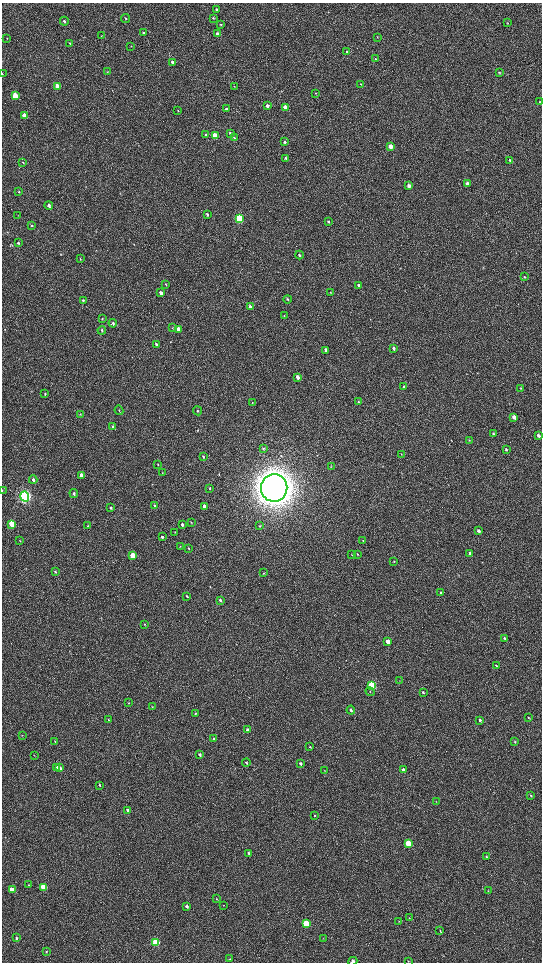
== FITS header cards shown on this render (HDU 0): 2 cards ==
NAXIS1  =                 1080 / length of data axis 1
NAXIS2  =                 1920 / length of data axis 2

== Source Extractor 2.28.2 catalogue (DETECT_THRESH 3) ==
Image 1080 x 1920 px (HDU 0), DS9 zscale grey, zoomed out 1/2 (1 PNG px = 2 x 2 image px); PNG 544 x 964 px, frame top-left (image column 1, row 1919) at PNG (2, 3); each listed source drawn as its Kron ellipse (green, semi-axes under 4 px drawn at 4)
Background 532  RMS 39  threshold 117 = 3 sigma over >= 5 px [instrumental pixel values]
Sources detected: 181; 5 cannot appear on this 1/2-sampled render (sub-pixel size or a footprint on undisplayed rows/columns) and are neither listed nor drawn; the other 176 listed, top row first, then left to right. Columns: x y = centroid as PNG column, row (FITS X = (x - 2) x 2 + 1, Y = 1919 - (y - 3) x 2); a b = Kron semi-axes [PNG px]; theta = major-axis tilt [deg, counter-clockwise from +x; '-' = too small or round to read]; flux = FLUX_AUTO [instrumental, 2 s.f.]
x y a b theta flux
216 9 3 3 - 8.2e+03
125 18 4 3 - 7.3e+03
213 18 3 3 - 7.1e+03
64 21 4 3 - 8.3e+03
507 23 3 3 - 5.2e+03
221 24 3 2 - 5.9e+03
143 33 4 3 - 1.1e+04
217 34 4 3 - 2.1e+04
101 36 2 2 - 2.2e+03
377 37 3 2 - 3.5e+03
7 38 3 2 - 3.6e+03
70 43 3 3 - 7.7e+03
131 46 3 3 - 4.2e+03
347 52 4 3 - 1.0e+04
375 59 3 3 - 5.9e+03
173 62 3 3 - 3.2e+04
107 72 3 3 - 5.3e+03
499 72 3 3 - 6.4e+03
2 74 3 2 - 3.1e+03
361 84 3 2 - 6.7e+03
57 86 3 3 - 1.1e+05
234 86 3 2 - 3.4e+03
316 93 3 2 - 2.8e+03
15 96 4 3 - 1.5e+05
539 102 3 2 - 4.4e+03
267 106 3 3 - 2.6e+04
285 107 3 3 - 1.2e+05
226 109 3 3 - 9.2e+03
178 111 3 2 - 3.5e+03
24 116 4 3 - 1.6e+05
230 133 4 3 - 1.4e+04
206 135 4 3 - 1.1e+04
215 136 4 3 - 2.4e+05
234 137 4 3 - 7.1e+03
284 142 4 3 - 1.2e+04
390 146 3 3 - 9.5e+04
285 158 4 3 - 9.6e+03
510 160 4 3 - 1.1e+04
23 162 3 2 - 4.0e+03
467 184 3 3 - 5.4e+04
409 186 3 3 - 3.1e+04
19 192 3 3 - 6.0e+03
49 205 4 3 - 1.8e+04
207 214 4 3 - 9.0e+03
18 216 3 2 - 3.2e+03
239 218 4 3 - 8.0e+05
328 222 3 3 - 8.6e+03
32 225 3 3 - 5.6e+03
18 243 4 3 - 9.9e+03
299 255 4 3 - 1.0e+04
80 259 4 2 - 5.2e+03
524 277 3 2 - 5.6e+03
166 284 4 2 - 4.1e+03
359 285 4 3 - 2.5e+04
331 292 4 2 - 4.5e+03
161 293 4 3 - 3.7e+04
287 299 4 3 - 6.7e+03
83 300 3 2 - 8.7e+03
250 307 4 3 - 2.6e+04
284 316 3 2 - 3.9e+03
102 319 3 2 - 4.5e+03
113 323 4 3 - 1.2e+04
173 328 3 3 - 4.9e+03
179 329 4 3 - 1.0e+05
102 330 4 3 - 1.1e+04
156 344 3 2 - 1.1e+04
394 348 4 3 - 1.9e+04
326 350 3 2 - 3.0e+04
298 377 3 2 - 4.5e+04
404 386 4 3 - 1.2e+04
521 388 2 2 - 3.7e+03
45 394 3 2 - 5.7e+03
358 402 4 2 - 5.6e+03
252 403 3 2 - 4.4e+03
119 410 5 3 - 7.5e+03
197 411 4 3 - 9.5e+03
80 414 3 3 - 4.1e+03
514 417 4 3 - 3.7e+04
113 426 4 3 - 6.8e+03
493 434 3 3 - 1.1e+04
538 435 3 3 - 2.3e+04
469 440 4 3 - 5.6e+03
263 449 4 3 - 9.6e+03
506 450 4 3 - 8.7e+03
401 454 3 2 - 3.9e+03
203 457 3 2 - 8.0e+03
158 464 3 2 - 3.7e+03
331 467 3 2 - 3.8e+03
162 473 2 2 - 3.7e+03
81 476 4 3 - 7.3e+04
33 480 4 3 - 1.5e+04
210 488 3 2 - 4.5e+03
274 488 14 13 - 1.9e+07
2 490 3 2 - 2.8e+03
74 493 4 3 - 1.3e+04
25 496 5 4 - 2.6e+06
155 505 4 3 - 1.0e+04
204 506 4 3 - 6.0e+04
111 508 4 3 - 1.2e+04
191 522 3 2 - 3.8e+03
12 524 4 3 - 4.0e+05
182 524 4 3 - 1.6e+04
88 526 3 2 - 5.4e+03
260 526 4 3 - 7.6e+03
478 531 3 3 - 2.1e+04
175 532 3 2 - 3.2e+03
162 537 3 2 - 1.2e+04
20 541 4 3 - 5.4e+03
363 541 3 2 - 4.1e+03
180 546 3 2 - 3.5e+03
188 548 3 2 - 4.6e+03
470 553 3 3 - 2.8e+04
352 554 3 2 - 3.6e+03
357 554 3 2 - 4.1e+03
132 555 4 3 - 1.8e+05
394 561 3 2 - 4.4e+03
55 572 4 3 - 7.4e+03
264 573 3 3 - 5.3e+03
441 593 4 3 - 9.6e+03
187 596 3 2 - 7.4e+03
220 600 3 3 - 1.3e+04
144 624 4 3 - 4.5e+03
504 638 4 3 - 9.0e+03
388 641 3 3 - 6.6e+04
496 666 4 3 - 7.8e+03
399 681 3 2 - 2.9e+03
372 685 4 3 - 9.1e+05
370 692 5 3 - 9.1e+03
423 692 3 3 - 1.0e+04
128 703 3 3 - 4.8e+03
152 707 3 2 - 4.6e+03
351 710 4 3 - 1.4e+04
195 714 4 3 - 6.1e+03
528 717 4 2 - 6.1e+03
108 720 4 2 - 5.4e+03
480 720 4 3 - 2.1e+04
247 730 4 3 - 2.2e+04
22 735 3 2 - 3.6e+03
214 739 4 3 - 1.0e+04
55 741 3 2 - 5.3e+03
515 742 4 3 - 6.3e+03
310 747 3 3 - 7.0e+03
34 755 3 2 - 3.4e+03
200 755 3 3 - 1.8e+04
246 762 4 3 - 6.8e+03
300 763 3 3 - 1.6e+04
57 768 4 3 - 4.4e+04
60 768 3 3 - 1.4e+04
324 770 3 2 - 3.7e+03
404 770 3 3 - 6.3e+04
100 785 3 3 - 9.0e+03
531 795 3 2 - 7.3e+03
436 801 3 2 - 4.0e+03
128 810 4 3 - 3.0e+04
315 815 3 2 - 4.8e+03
408 844 4 3 - 4.3e+05
249 853 4 3 - 1.7e+04
487 857 3 2 - 1.2e+04
29 885 3 2 - 4.5e+03
43 887 3 3 - 4.1e+05
12 890 4 3 - 1.2e+05
488 891 3 2 - 2.7e+03
216 899 3 2 - 2.9e+03
187 906 3 3 - 1.8e+04
223 906 3 2 - 3.0e+03
409 918 3 2 - 5.0e+03
399 921 3 2 - 3.2e+03
306 923 4 3 - 3.5e+05
440 931 4 2 - 5.5e+03
16 938 3 3 - 8.2e+03
323 939 3 2 - 2.8e+03
156 942 4 3 - 5.6e+05
46 952 3 3 - 5.2e+03
230 959 3 2 - 4.1e+03
353 961 5 3 - 2.0e+04
408 961 2 2 - 3.5e+03
At the frame edge (FLAGS 8, measured only in part): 3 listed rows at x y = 2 74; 2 490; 353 961
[5 sub-pixel or undisplayed-footprint detections neither listed nor drawn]